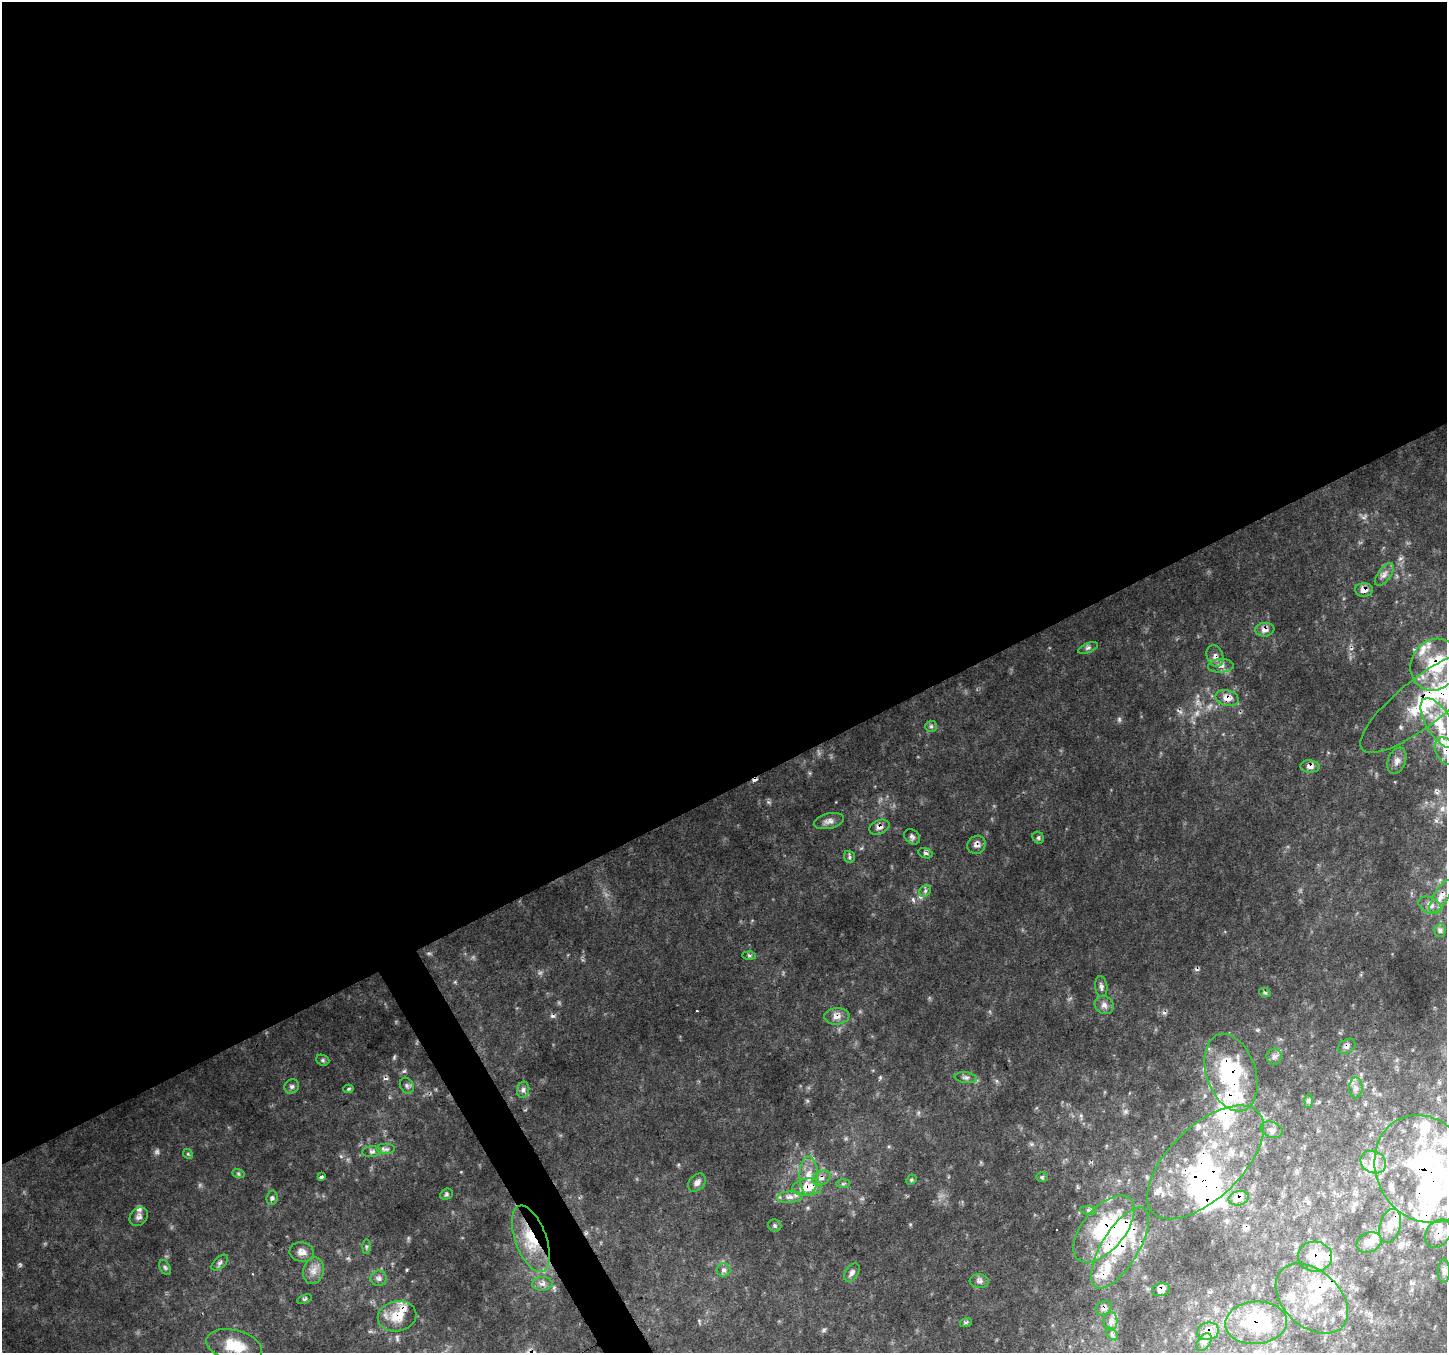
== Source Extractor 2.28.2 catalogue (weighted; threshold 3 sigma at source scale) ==
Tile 2 of 4 x 4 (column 2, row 1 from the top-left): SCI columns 1453-2897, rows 4218-5568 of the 5790 x 5675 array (HDU 1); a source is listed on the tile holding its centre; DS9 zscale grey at full resolution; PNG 1449 x 1355 px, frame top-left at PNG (2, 2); each listed source drawn as its Kron ellipse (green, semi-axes under 4 px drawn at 4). Shown black and unused: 60% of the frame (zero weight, under 2 of 3 exposures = <1% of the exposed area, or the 3 px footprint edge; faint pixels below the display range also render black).
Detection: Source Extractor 2.28.2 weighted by HDU 2 'WHT'; one run over the whole footprint, this tile lists its part. Background 0.149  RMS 0.014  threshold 0.0629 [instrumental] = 3 sigma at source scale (4.5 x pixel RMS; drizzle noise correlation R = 1.50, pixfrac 1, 0.0396/0.0396 arcsec/px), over >= 5 px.
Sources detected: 149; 3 too faint to see at this stretch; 11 inside a brighter object's white glare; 9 cosmic-ray / hot-pixel residue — neither listed nor drawn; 32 inside a brighter listed object's ellipse — not listed separately; the other 94 listed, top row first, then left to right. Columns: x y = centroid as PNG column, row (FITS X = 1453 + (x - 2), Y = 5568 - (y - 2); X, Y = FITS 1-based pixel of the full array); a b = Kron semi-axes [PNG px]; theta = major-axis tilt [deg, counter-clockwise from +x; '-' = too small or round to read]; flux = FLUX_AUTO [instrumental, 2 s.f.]
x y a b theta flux
1384 574 13 6 53 6.9
1364 590 9 7 -1 10
1265 630 9 6 7 8.7
1088 648 10 4 21 3.6
1215 656 11 8 -71 7.8
1435 665 26 23 60 78
1221 666 13 7 2 7.9
1227 698 12 7 -14 13
1423 701 77 23 38 150
1439 723 28 12 -58 40
931 726 6 5 - 3
1446 751 14 10 -60 16
1397 761 14 9 68 8.7
1310 766 10 6 -4 7.7
829 821 15 7 13 7.8
879 827 10 7 21 7.5
912 837 9 6 -39 4.1
1038 838 6 5 - 2.7
977 845 9 8 - 7.4
925 853 8 5 -18 3
849 857 6 5 - 2.8
925 891 6 5 - 3.3
1441 897 18 7 60 10
1430 905 12 8 -24 8.2
1440 930 6 5 - 3
749 955 6 4 -1 2.5
1101 987 10 6 -83 4.7
1265 993 6 3 -19 2.1
1104 1005 10 9 - 6.7
837 1016 12 8 5 9.9
1347 1046 9 6 33 5
1274 1057 8 7 - 4.9
323 1060 7 5 -21 2.3
1231 1073 40 24 -71 130
966 1078 11 5 -7 4.7
292 1086 7 6 - 3.7
407 1086 8 6 -59 3.7
1356 1088 10 6 -90 6.1
349 1089 5 4 - 2.3
523 1090 8 6 76 4.5
1308 1101 6 4 89 2.7
1272 1130 11 7 -22 6.3
386 1149 9 5 0 4.4
372 1152 10 5 4 4.4
188 1154 5 4 - 1.8
1205 1162 73 36 44 170
1373 1162 13 11 -25 17
1424 1169 56 47 -60 280
238 1173 6 4 -19 2.1
809 1176 19 9 90 19
321 1177 3 3 - 3.5
1042 1177 6 5 - 2.3
822 1178 9 6 30 6.1
911 1180 6 4 45 2
697 1183 10 7 46 6.6
843 1184 7 4 1 2.5
807 1187 15 8 5 26
446 1194 7 5 24 2.7
790 1197 13 5 5 6.6
272 1198 7 5 84 3.4
1238 1198 10 7 14 14
1089 1210 8 4 -8 3.4
139 1217 10 8 52 5.8
775 1225 7 6 - 2.7
1390 1226 17 10 74 14
1104 1229 40 21 50 110
1438 1234 15 11 53 14
531 1239 35 15 -70 51
1369 1242 13 9 24 12
366 1246 7 4 89 2.3
1120 1248 46 18 59 77
302 1252 12 9 -9 10
1315 1257 17 15 -4 28
220 1262 10 5 41 4.3
165 1267 8 5 -63 2.8
723 1270 7 6 - 4.6
314 1271 13 10 75 12
1444 1271 12 6 89 5.2
852 1272 10 6 55 4.8
379 1278 8 7 - 5.2
979 1281 9 6 -3 5.6
542 1284 10 7 3 6.4
1161 1290 9 6 13 8.5
304 1299 8 4 20 2.3
1312 1299 42 28 -43 63
1104 1308 8 6 33 5.7
397 1316 19 15 12 28
1111 1321 9 7 -89 5.9
966 1322 6 4 18 2.2
1256 1323 31 21 5 80
1208 1331 11 8 15 12
1112 1334 7 4 -47 2.9
1204 1342 10 6 55 4.9
234 1346 28 15 -14 38
Overlapping masked pixels (flux is a lower limit): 31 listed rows (the first 20) at x y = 1364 590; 1265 630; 1215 656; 1435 665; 1221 666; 1227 698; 1423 701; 1446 751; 1310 766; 879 827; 977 845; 1430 905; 837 1016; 1347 1046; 1231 1073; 1205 1162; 1424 1169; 822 1178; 807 1187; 1238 1198
Isophote crosses this tile's border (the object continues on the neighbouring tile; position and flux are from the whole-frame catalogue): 2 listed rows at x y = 1423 701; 1446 751
Unlisted compact peaks at least as high as the median listed source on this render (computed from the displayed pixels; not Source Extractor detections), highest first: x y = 913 900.